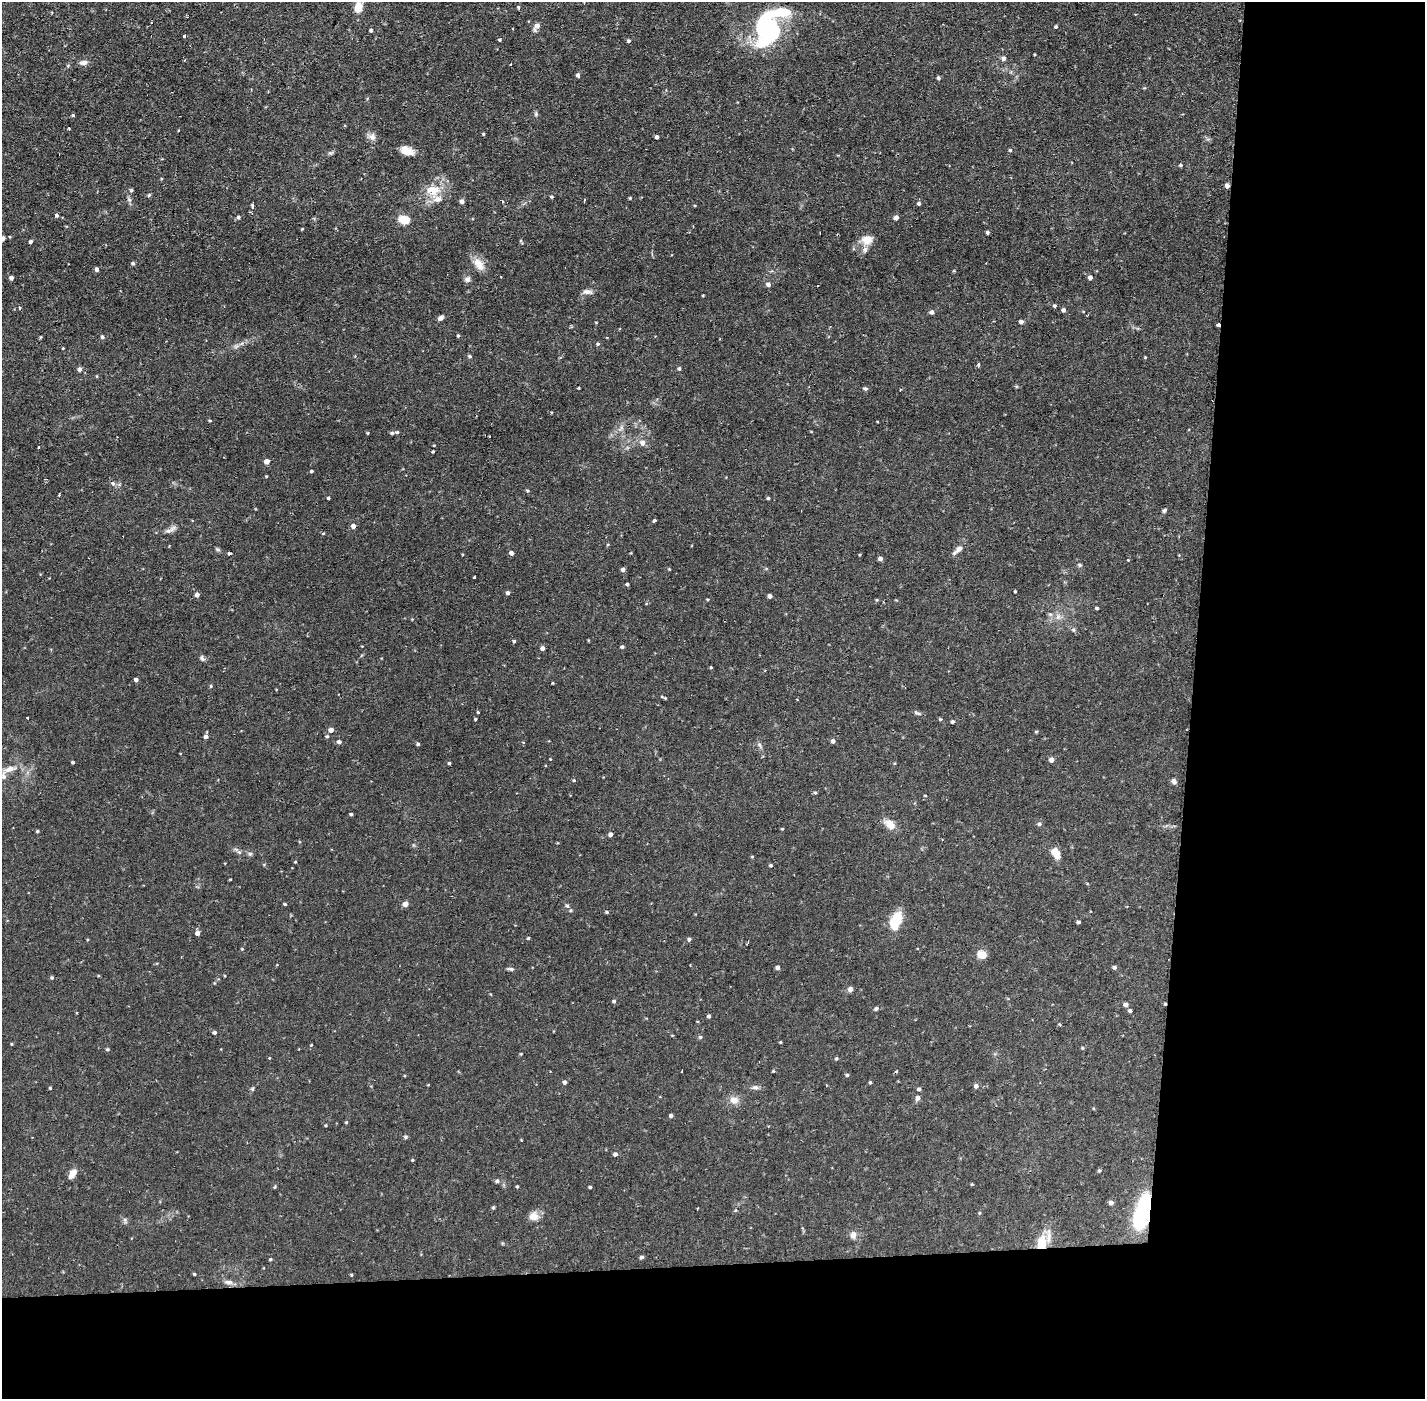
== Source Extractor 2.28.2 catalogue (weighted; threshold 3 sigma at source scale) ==
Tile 9 of 3 x 3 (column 3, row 3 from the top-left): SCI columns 2846-4268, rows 53-1449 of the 4268 x 4298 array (HDU 1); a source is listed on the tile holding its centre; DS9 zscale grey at full resolution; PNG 1427 x 1401 px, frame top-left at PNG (2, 2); no overlay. Shown black and unused: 24% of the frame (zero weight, under 2 of 3 exposures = <1% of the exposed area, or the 3 px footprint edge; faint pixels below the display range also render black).
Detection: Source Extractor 2.28.2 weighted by HDU 2 'WHT'; one run over the whole footprint, this tile lists its part. Background 0.0738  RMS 0.006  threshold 0.0271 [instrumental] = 3 sigma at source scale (4.5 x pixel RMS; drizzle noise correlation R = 1.50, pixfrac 1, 0.05/0.05 arcsec/px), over >= 5 px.
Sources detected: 255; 3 inside a brighter object's white glare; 6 cosmic-ray / hot-pixel residue — not listed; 6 inside a brighter listed object's ellipse — not listed separately; the other 240 listed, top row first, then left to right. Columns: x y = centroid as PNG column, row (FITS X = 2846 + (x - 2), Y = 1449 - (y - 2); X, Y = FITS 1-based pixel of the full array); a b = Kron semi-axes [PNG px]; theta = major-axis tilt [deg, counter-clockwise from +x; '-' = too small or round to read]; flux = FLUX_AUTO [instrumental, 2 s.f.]
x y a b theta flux
358 7 10 7 73 8.5
518 7 4 4 - 0.87
783 12 42 12 9 20
1135 14 4 2 - 0.47
1240 20 2 2 - 0.53
537 26 9 5 58 3.7
1056 27 4 4 - 0.91
762 28 27 13 88 38
513 29 3 2 - 0.54
371 30 4 4 - 0.97
185 36 3 3 - 3.7
500 40 3 3 - 0.69
629 41 4 4 - 1.1
1035 54 3 2 - 0.49
1004 58 5 5 - 2.3
84 63 10 6 -1 2.8
510 64 3 2 - 0.56
578 75 4 4 - 1.7
939 78 4 4 - 1.2
1144 88 5 4 - 0.52
536 114 6 5 - 1
73 115 4 3 - 0.78
483 134 3 3 - 0.66
372 137 10 9 - 2.8
657 137 4 3 - 1.4
1010 150 4 4 - 0.8
407 151 14 9 -22 6.4
331 153 7 5 19 1.1
1180 165 5 4 - 0.88
1227 185 4 4 - 2.6
131 190 5 4 - 0.91
434 190 20 12 53 11
149 195 5 4 - 0.73
552 197 4 4 - 0.86
630 198 3 3 - 0.61
462 201 5 4 - 2
502 202 3 2 - 0.67
919 203 4 4 - 1.3
253 206 4 3 - 12
57 215 5 4 - 1.1
238 217 6 5 - 1.1
896 218 5 4 - 2.5
404 220 8 6 -9 15
302 229 4 3 - 0.49
987 232 4 3 - 1.3
3 238 5 5 - 2
867 240 14 12 17 7
30 242 4 4 - 1.4
133 263 4 4 - 1
479 264 17 10 -53 7.5
97 269 4 4 - 1.7
501 277 2 2 - 0.7
1090 277 4 4 - 2.5
11 278 5 4 - 1.5
467 279 8 7 - 2
768 284 5 5 - 2.1
817 286 3 3 - 1.1
587 292 13 6 -3 2.6
703 295 4 2 - 0.45
1054 306 4 4 - 0.99
1063 310 5 4 - 1.5
932 312 5 4 - 1.8
441 318 7 5 33 1.9
1021 321 5 4 - 1.9
596 323 4 3 - 0.45
1218 325 3 3 - 12
458 336 4 3 - 0.83
40 337 5 3 - 0.5
102 337 5 4 - 0.95
598 344 5 4 - 0.84
236 346 9 5 25 1.8
63 348 3 2 - 0.41
470 356 5 4 - 1
1145 357 3 3 - 0.47
978 365 4 3 - 1.9
80 369 5 5 - 2.3
679 369 5 4 - 0.98
97 376 5 3 - 0.46
578 388 3 2 - 0.53
865 388 5 4 - 1.2
210 421 4 3 - 0.61
621 428 10 5 38 2
397 432 5 4 - 0.88
368 433 5 3 - 0.55
392 433 5 4 - 0.96
490 436 3 3 - 1.9
642 443 7 6 - 3.3
434 445 3 2 - 0.46
38 447 3 3 - 0.67
433 452 3 3 - 0.62
267 461 4 4 - 3.6
312 471 4 3 - 0.83
266 476 4 3 - 0.48
527 490 5 4 - 0.77
59 495 3 3 - 0.83
328 498 3 3 - 0.76
768 498 4 3 - 0.8
1164 510 6 4 51 1.1
654 520 4 3 - 1.9
353 526 5 4 - 2.7
172 530 14 7 45 2.9
323 533 5 3 - 0.48
217 549 7 4 -31 0.97
959 549 11 7 35 3.2
229 553 3 3 - 4.7
511 553 4 4 - 2.2
462 554 4 2 - 0.42
880 559 5 4 - 2
1128 560 3 3 - 0.84
1079 565 6 4 -21 0.94
623 569 5 4 - 1.7
669 569 4 3 - 0.48
475 577 3 3 - 2.9
627 584 4 4 - 0.84
1015 591 3 2 - 0.56
508 593 4 4 - 1.5
197 595 4 4 - 2.6
770 596 4 4 - 2.2
708 599 4 3 - 0.55
877 600 5 4 - 0.7
1097 608 3 3 - 0.92
1050 614 7 4 -18 1.1
1058 617 7 7 - 2.3
1073 630 6 5 - 1.1
514 641 4 4 - 0.85
622 647 4 4 - 1
542 648 4 4 - 2.3
202 658 8 5 -67 1.4
711 667 3 3 - 0.54
136 679 4 4 - 1.7
553 683 4 2 - 0.45
211 686 4 4 - 0.68
665 698 6 4 -47 0.62
478 712 3 3 - 0.81
916 712 7 6 - 1.1
28 717 3 3 - 1.2
475 719 3 3 - 0.68
940 719 4 4 - 0.63
952 722 4 4 - 1.1
331 730 4 4 - 3.9
1036 731 5 3 - 0.59
206 736 6 5 - 1.7
327 736 5 4 - 0.75
833 741 4 4 - 1.9
339 742 5 4 - 1.6
418 744 4 4 - 1
759 745 9 5 -54 1.4
550 759 3 2 - 0.4
1051 760 5 4 - 2.7
73 762 3 3 - 0.88
449 763 4 3 - 0.79
10 769 22 7 17 5
574 780 4 4 - 0.64
1174 781 7 6 - 1.8
815 793 5 4 - 0.82
925 795 4 2 - 0.45
351 814 4 3 - 0.92
890 824 13 8 -38 7.4
1039 824 6 5 - 1.2
782 829 4 3 - 0.53
37 831 4 3 - 0.8
611 834 4 4 - 1.9
239 852 6 5 - 1.2
1056 853 11 7 -61 8
250 854 6 5 - 1.1
752 857 5 3 - 0.53
295 862 3 3 - 0.51
771 865 4 4 - 0.88
230 879 4 2 - 0.42
285 904 4 3 - 0.7
405 904 5 4 - 4.8
567 906 6 5 - 1.1
607 912 4 3 - 0.8
895 922 22 11 70 16
1079 922 4 3 - 1
197 933 4 4 - 3.2
528 938 3 3 - 0.8
689 939 4 4 - 1.2
242 949 4 3 - 0.47
982 955 5 5 - 22
690 965 2 2 - 0.38
778 967 4 4 - 2
1114 967 5 4 - 1.5
511 969 8 4 -9 1.3
52 977 5 4 - 0.83
850 989 6 5 - 2.4
614 1001 5 4 - 0.95
1126 1004 5 4 - 2.2
876 1009 7 4 38 1
1130 1011 4 4 - 1.2
709 1016 4 4 - 1.2
697 1021 4 3 - 0.47
214 1032 4 4 - 1.6
700 1037 5 5 - 0.98
780 1042 3 3 - 0.48
11 1044 3 3 - 0.53
311 1045 3 3 - 0.46
1082 1048 5 3 - 0.53
108 1049 4 4 - 0.85
521 1054 4 3 - 0.42
269 1058 4 2 - 0.38
836 1058 4 4 - 0.77
682 1071 3 2 - 0.71
773 1071 4 4 - 0.53
847 1075 4 4 - 0.84
564 1082 5 4 - 1.6
870 1082 4 3 - 0.74
976 1086 5 5 - 1.8
755 1087 9 5 1 1.7
50 1088 3 3 - 0.62
252 1089 6 5 - 0.9
919 1089 5 4 - 1.1
918 1098 6 5 - 2.1
734 1100 11 9 -10 4.8
671 1116 4 4 - 1.5
346 1122 4 4 - 0.59
326 1125 3 3 - 0.52
405 1137 5 5 - 1
615 1154 5 5 - 1.7
412 1160 4 3 - 0.53
1099 1171 5 4 - 0.79
72 1174 10 6 56 5
497 1181 6 5 - 1.5
517 1186 4 3 - 0.69
274 1187 5 3 - 0.52
590 1187 3 3 - 0.94
1111 1203 5 4 - 2.4
493 1208 4 4 - 0.8
698 1208 3 2 - 0.38
1142 1212 40 15 75 42
979 1213 5 3 - 0.59
534 1216 12 11 - 4.9
125 1220 8 5 -89 1.3
853 1235 9 7 84 3.4
1042 1242 18 12 79 11
641 1257 5 4 - 1.1
270 1259 4 4 - 0.76
194 1274 4 3 - 0.66
351 1275 4 4 - 0.56
229 1282 12 7 0 2.6
Overlapping masked pixels (flux is a lower limit): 5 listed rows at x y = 1240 20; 1227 185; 1218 325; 1142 1212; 1042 1242
Isophote crosses this tile's border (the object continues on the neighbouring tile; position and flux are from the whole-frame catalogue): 1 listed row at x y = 3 238